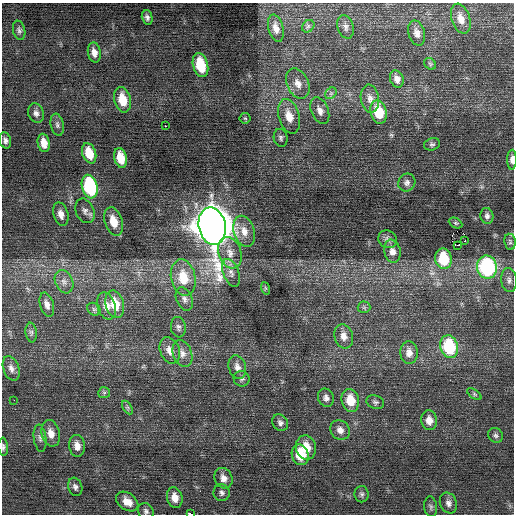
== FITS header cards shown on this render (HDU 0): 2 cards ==
NAXIS1  =                  512 / Axis length
NAXIS2  =                  512 / Axis length

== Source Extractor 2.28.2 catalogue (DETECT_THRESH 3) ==
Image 512 x 512 px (HDU 0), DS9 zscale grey, 1 PNG px = 1 image px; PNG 516 x 516 px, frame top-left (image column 1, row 512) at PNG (2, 3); each listed source drawn as its Kron ellipse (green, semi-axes under 4 px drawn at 4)
Background 0.204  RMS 0.75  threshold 2.24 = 3 sigma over >= 5 px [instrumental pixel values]
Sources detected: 95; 1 with non-positive FLUX_AUTO (blend fragments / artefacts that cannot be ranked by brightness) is neither listed nor drawn; the other 94 listed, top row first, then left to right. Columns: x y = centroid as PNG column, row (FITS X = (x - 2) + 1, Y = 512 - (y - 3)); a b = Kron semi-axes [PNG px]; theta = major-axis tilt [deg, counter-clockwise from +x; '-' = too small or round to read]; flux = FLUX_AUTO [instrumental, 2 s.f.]
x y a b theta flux
147 17 7 5 -77 150
461 19 15 9 -72 530
308 26 7 5 45 110
346 27 12 8 -74 230
276 28 14 7 -76 370
19 30 10 6 -76 140
417 33 13 8 -74 320
94 53 10 6 -78 330
430 64 6 5 - 84
200 65 12 7 -75 1800
397 79 9 6 -68 260
298 83 16 10 -65 500
331 93 6 5 - 110
370 99 14 9 -81 320
123 100 13 8 -76 1100
320 111 14 8 -67 330
378 112 12 8 -74 1400
36 113 10 7 -71 220
289 116 18 10 -74 790
245 118 5 5 - 71
57 125 11 6 -79 180
165 126 2 2 - 270
281 138 9 7 -79 140
5 140 8 5 -74 180
44 143 9 6 -79 520
432 144 8 6 15 110
89 153 10 6 -72 980
121 158 10 6 -76 920
512 160 10 5 89 210
407 183 9 8 - 210
90 187 12 7 -75 5000
85 211 13 9 -66 260
61 214 12 7 -74 360
487 216 8 6 -78 160
113 221 15 8 -72 900
456 223 7 5 -27 79
212 226 19 13 -78 120000
244 231 16 10 -74 530
388 239 9 8 - 200
465 240 2 2 - 25
510 242 8 5 -81 100
458 245 3 2 - 1500
392 251 12 8 -78 360
230 253 16 11 -72 640
443 259 10 8 -80 1900
487 267 11 10 - 6300
231 273 14 8 -70 330
183 277 18 12 -79 1400
509 280 12 7 -85 230
64 282 12 8 -67 310
265 288 6 4 -71 61
184 299 12 8 -68 230
47 304 12 6 -74 270
115 304 14 9 -76 1000
106 306 14 9 -73 480
364 307 6 6 - 99
94 309 7 5 -43 110
178 327 10 7 -82 160
31 332 10 5 -82 120
344 336 12 9 -73 390
449 347 11 9 -75 2900
170 350 14 9 -69 430
182 353 14 9 -70 360
409 353 11 8 -86 340
237 367 12 8 -72 300
11 368 12 8 -70 280
242 379 8 7 - 140
104 393 6 5 - 88
474 394 8 4 -36 83
326 398 9 8 - 210
14 400 2 2 - 270
350 400 11 8 -77 1000
375 402 9 6 -17 130
127 407 7 4 -59 91
429 420 10 8 -82 430
280 423 8 7 - 180
340 430 10 9 - 330
51 433 13 9 -78 500
496 435 8 7 - 140
40 438 13 6 -82 190
77 446 11 8 -82 380
3 447 9 5 -87 120
306 447 12 10 -80 880
300 455 10 8 -73 1300
223 478 11 8 -64 360
75 487 9 7 -72 180
222 493 8 8 - 180
362 494 8 7 - 130
175 498 11 7 -76 500
127 502 12 8 -36 520
448 503 10 8 -69 250
431 507 10 6 -83 140
146 511 8 7 - 160
190 514 4 2 - 3000
At the frame edge (FLAGS 8, measured only in part): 3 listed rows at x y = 512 160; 3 447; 190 514
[1 non-positive-flux detection neither listed nor drawn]